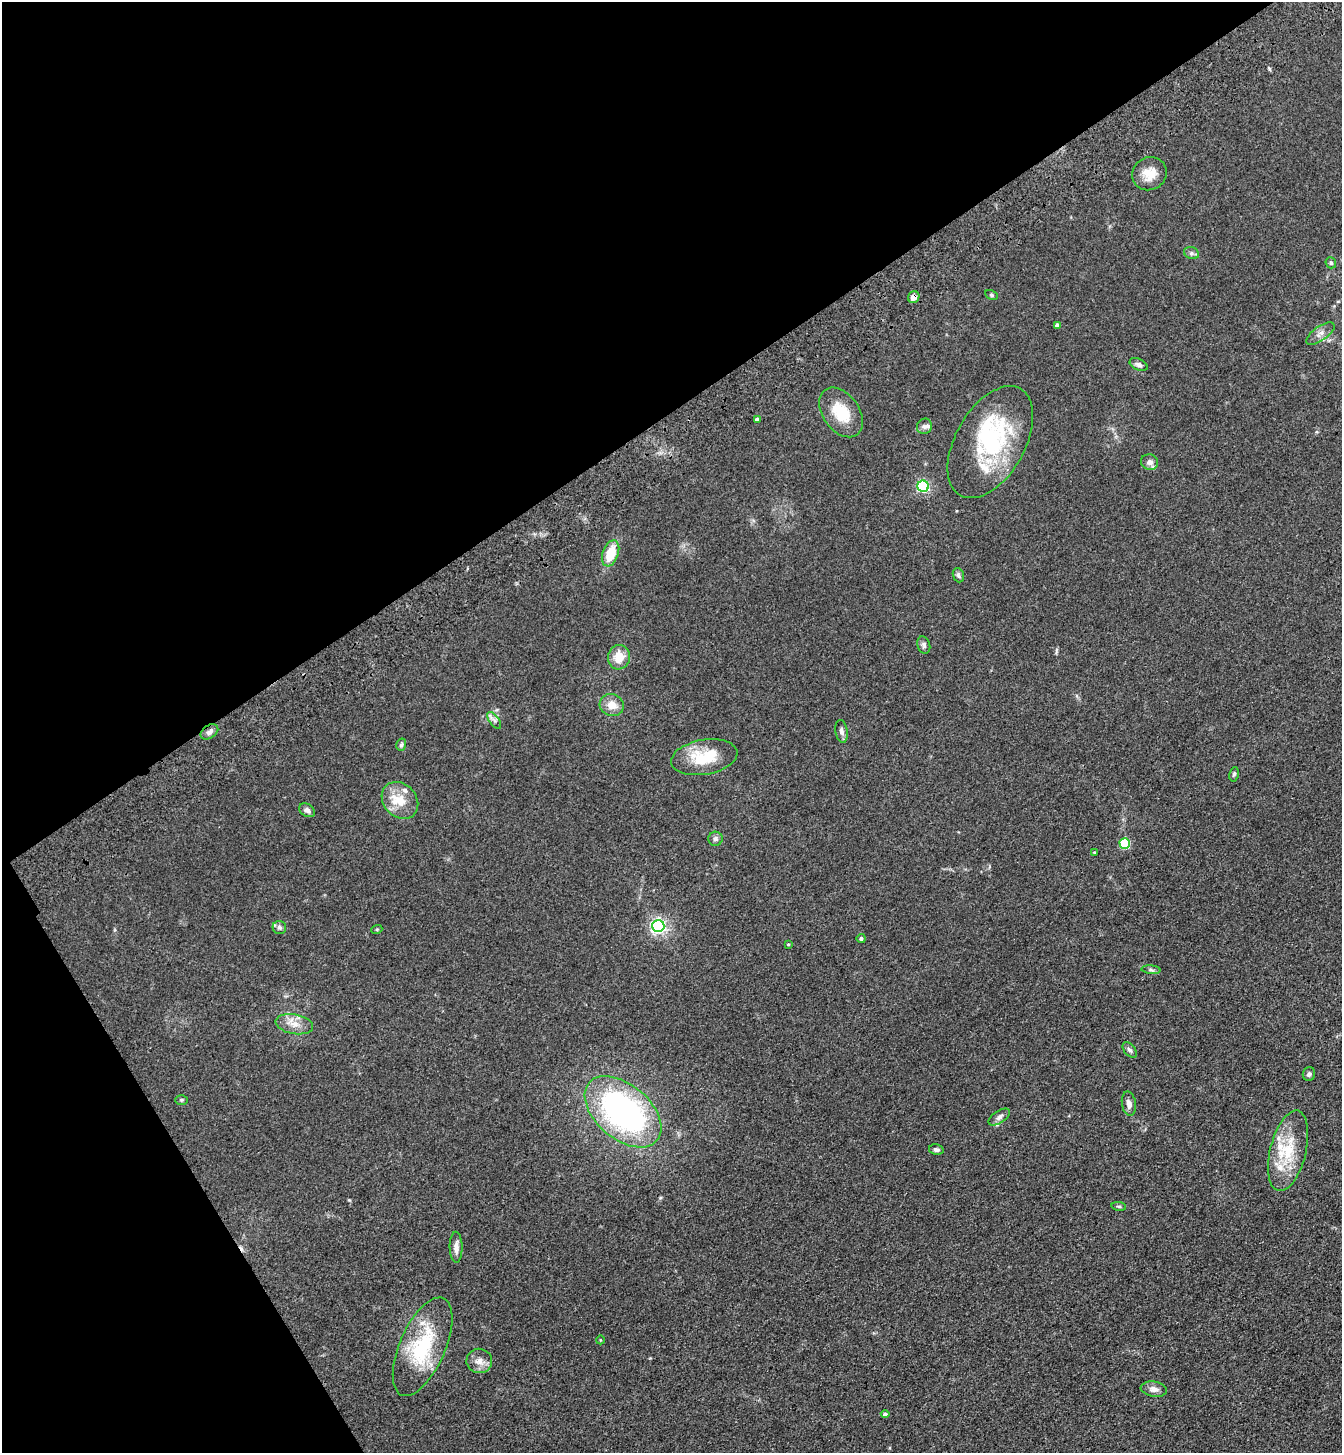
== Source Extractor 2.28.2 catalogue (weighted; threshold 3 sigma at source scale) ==
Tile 5 of 4 x 4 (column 1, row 2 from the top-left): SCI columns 233-1572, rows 3008-4458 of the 5960 x 6015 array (HDU 1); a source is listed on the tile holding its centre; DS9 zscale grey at full resolution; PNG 1344 x 1455 px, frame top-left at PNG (2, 2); each listed source drawn as its Kron ellipse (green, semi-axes under 4 px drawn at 4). Shown black and unused: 34% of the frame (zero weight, under 3 of 4 exposures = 6% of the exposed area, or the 3 px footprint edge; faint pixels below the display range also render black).
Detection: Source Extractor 2.28.2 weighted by HDU 2 'WHT'; one run over the whole footprint, this tile lists its part. Background 0.0854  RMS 0.0083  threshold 0.0375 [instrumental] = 3 sigma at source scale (4.5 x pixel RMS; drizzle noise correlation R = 1.50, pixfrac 1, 0.05/0.05 arcsec/px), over >= 5 px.
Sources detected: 62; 1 inside a brighter object's white glare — neither listed nor drawn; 9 inside a brighter listed object's ellipse — not listed separately; the other 52 listed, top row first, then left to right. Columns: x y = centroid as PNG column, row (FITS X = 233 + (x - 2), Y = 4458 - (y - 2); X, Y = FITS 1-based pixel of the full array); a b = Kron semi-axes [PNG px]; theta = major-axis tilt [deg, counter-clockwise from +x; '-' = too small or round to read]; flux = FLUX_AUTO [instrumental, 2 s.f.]
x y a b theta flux
1149 174 17 16 - 13
1192 253 8 6 -20 2.1
1331 263 6 5 - 1.4
991 295 6 4 -28 1.3
914 297 6 5 - 6
1057 325 4 4 - 2.8
1320 333 17 7 35 5
1139 364 9 5 -26 2.4
841 412 28 18 -54 26
757 419 4 3 - 2.1
924 426 8 7 - 2.8
990 442 61 34 60 98
1150 462 9 7 -14 4.5
923 486 6 5 - 120
611 553 13 8 70 20
958 575 7 5 -69 1.9
924 645 9 6 -72 2.3
619 657 12 11 - 14
612 705 12 10 -24 9.6
494 720 10 5 -54 2.5
841 731 11 6 -80 3.2
209 732 10 6 35 3.9
401 745 6 4 73 1.4
704 757 33 17 10 33
1234 774 7 4 79 1.4
400 800 20 16 -47 17
307 810 8 6 -36 3.5
715 839 7 7 - 2.2
1125 844 5 5 - 54
1094 852 3 3 - 0.76
658 926 6 6 - 240
279 927 7 6 - 1.8
377 929 5 3 - 0.78
861 939 4 4 - 1.7
788 944 3 3 - 0.85
1151 970 9 3 -5 1.6
294 1024 19 10 -10 9
1130 1050 9 5 -51 2.2
1309 1074 7 6 - 2.1
181 1100 6 5 - 1.2
1129 1104 12 7 -81 4.5
623 1112 45 27 -41 230
999 1117 12 6 33 3
936 1150 7 5 -12 2.2
1288 1151 41 18 76 33
1119 1206 7 3 -8 1.1
456 1247 15 6 -89 4.9
600 1340 4 3 - 0.59
423 1347 53 23 67 62
479 1361 13 12 - 6.7
1154 1389 13 7 -8 5
885 1414 4 4 - 2.2
Overlapping masked pixels (flux is a lower limit): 1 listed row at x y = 914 297